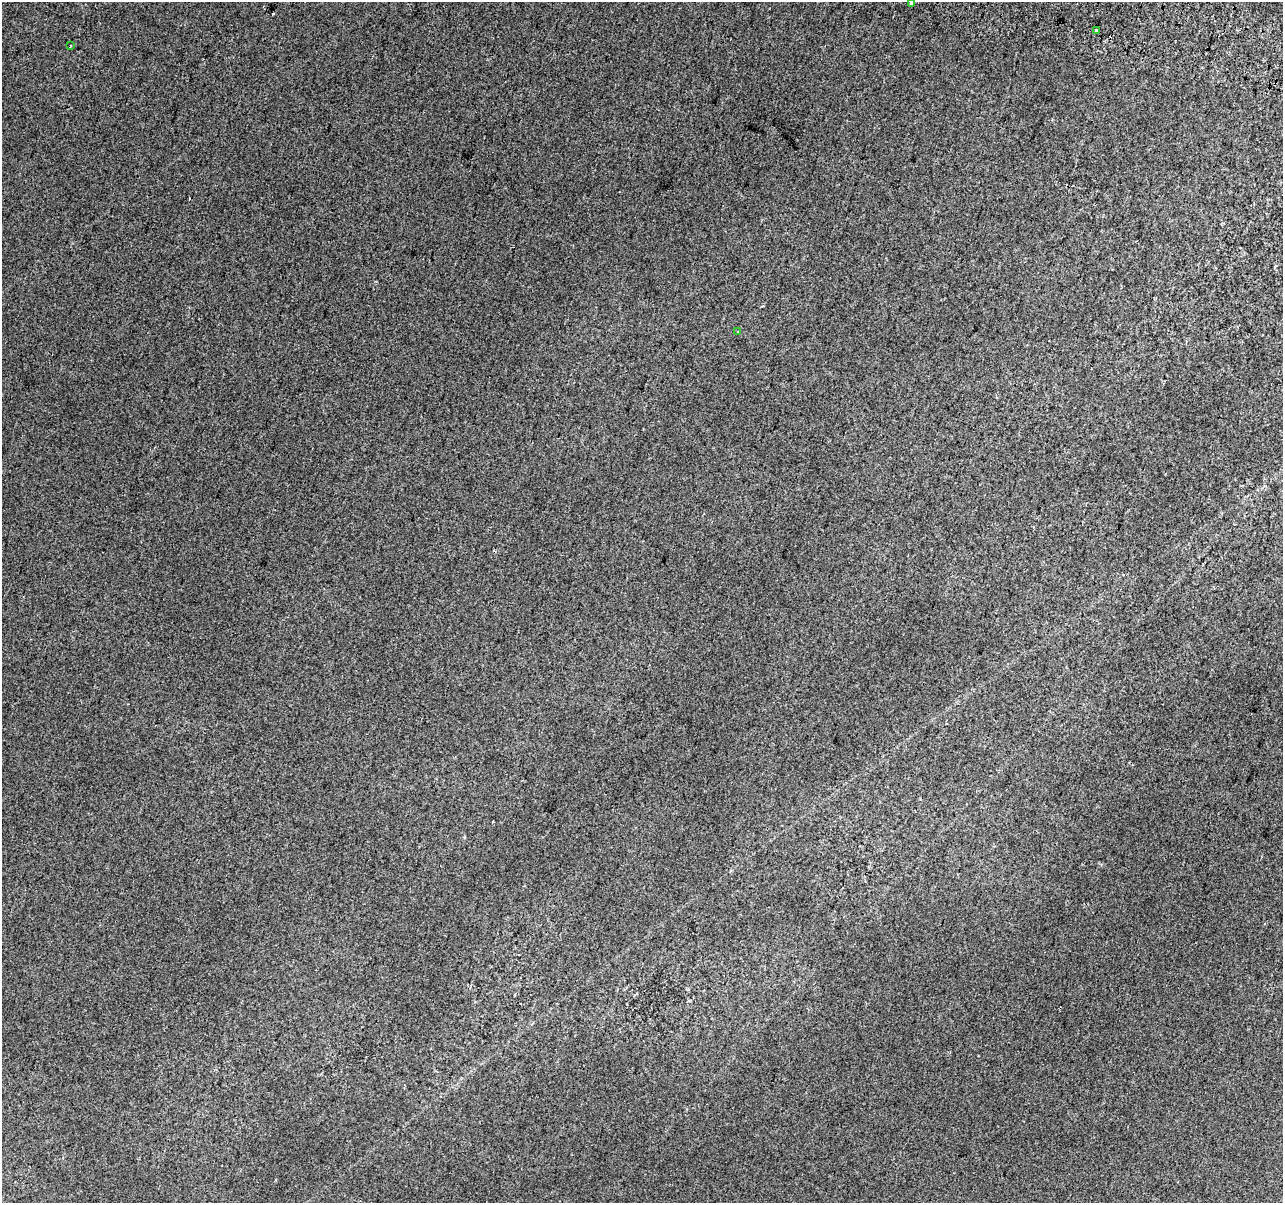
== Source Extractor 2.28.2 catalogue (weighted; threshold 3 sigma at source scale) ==
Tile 10 of 4 x 4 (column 2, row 3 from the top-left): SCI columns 1301-2581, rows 1528-2728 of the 5153 x 5395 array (HDU 1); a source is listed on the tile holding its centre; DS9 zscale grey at full resolution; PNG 1285 x 1205 px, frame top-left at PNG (2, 2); each listed source drawn as its Kron ellipse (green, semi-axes under 4 px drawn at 4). Shown black and unused: <1% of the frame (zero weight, under 2 of 3 exposures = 2% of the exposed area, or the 3 px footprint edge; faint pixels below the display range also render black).
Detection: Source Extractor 2.28.2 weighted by HDU 2 'WHT'; one run over the whole footprint, this tile lists its part. Background 0.00743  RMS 0.007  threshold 0.0315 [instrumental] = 3 sigma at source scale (4.5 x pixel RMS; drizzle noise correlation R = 1.50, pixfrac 1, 0.0396/0.0396 arcsec/px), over >= 5 px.
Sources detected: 4; all 4 listed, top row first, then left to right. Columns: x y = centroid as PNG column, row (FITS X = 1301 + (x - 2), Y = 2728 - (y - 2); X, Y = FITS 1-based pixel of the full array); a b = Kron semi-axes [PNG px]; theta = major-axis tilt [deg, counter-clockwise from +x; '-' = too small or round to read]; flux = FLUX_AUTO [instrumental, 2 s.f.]
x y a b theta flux
911 3 4 3 - 4.6
1096 30 3 3 - 7
70 46 3 2 - 0.69
738 332 3 2 - 0.58
Isophote crosses this tile's border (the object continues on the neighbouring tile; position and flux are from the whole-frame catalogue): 1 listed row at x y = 911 3